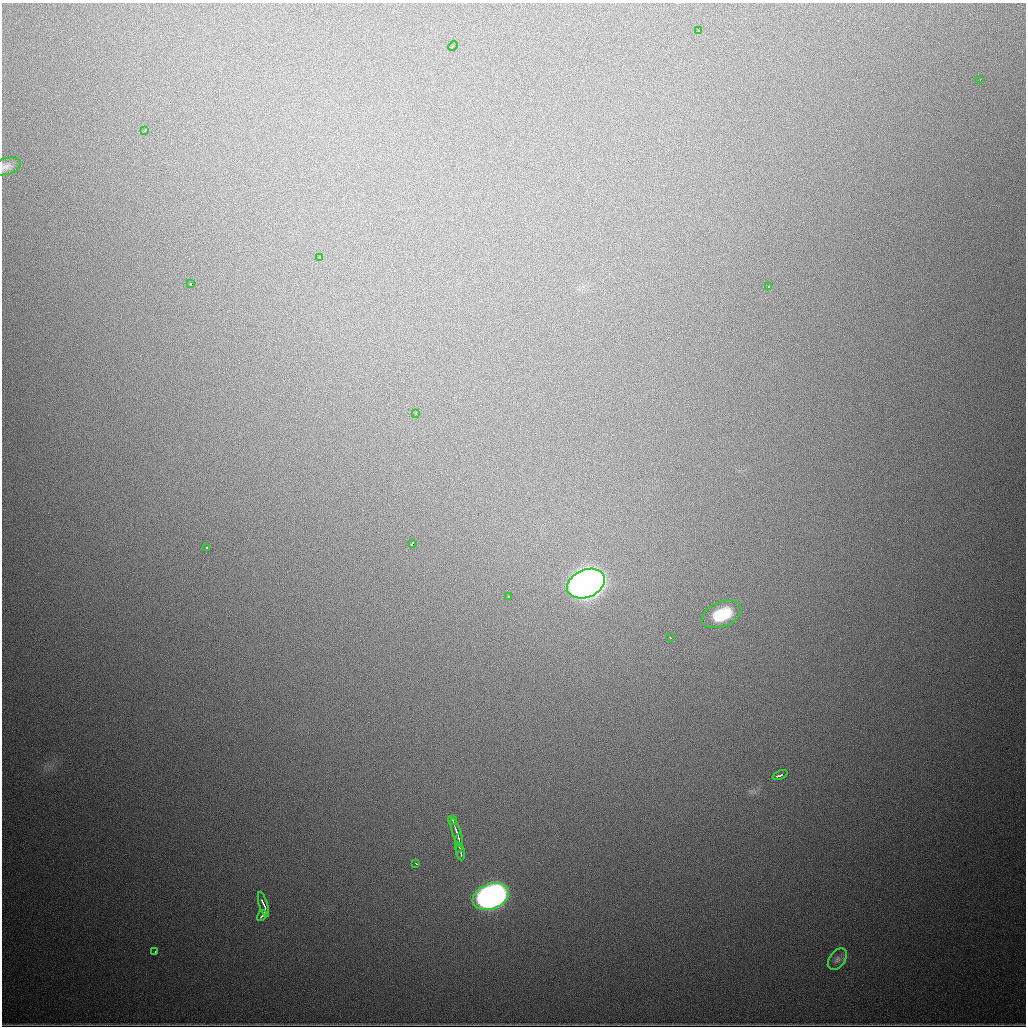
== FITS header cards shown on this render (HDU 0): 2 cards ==
NAXIS1  =                 1024
NAXIS2  =                 1024

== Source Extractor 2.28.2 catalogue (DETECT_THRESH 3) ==
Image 1024 x 1024 px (HDU 0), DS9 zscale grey, 1 PNG px = 1 image px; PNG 1028 x 1028 px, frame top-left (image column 1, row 1024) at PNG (2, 3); each listed source drawn as its Kron ellipse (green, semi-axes under 4 px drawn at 4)
Background 1010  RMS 27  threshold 81.3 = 3 sigma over >= 5 px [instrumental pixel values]
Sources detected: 26; all 26 listed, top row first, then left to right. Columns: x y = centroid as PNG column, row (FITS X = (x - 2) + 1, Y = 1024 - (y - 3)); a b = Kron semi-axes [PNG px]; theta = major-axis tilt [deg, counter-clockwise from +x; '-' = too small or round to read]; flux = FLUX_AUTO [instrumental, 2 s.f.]
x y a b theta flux
698 31 3 3 - 4.6e+03
453 46 5 2 - 2.7e+03
980 80 3 2 - 1.8e+03
145 130 3 2 - 4.8e+03
6 166 15 8 17 9.9e+03
320 257 3 3 - 2.1e+03
191 284 3 3 - 7.2e+03
769 287 3 2 - 3.0e+03
416 413 3 2 - 1.8e+03
412 543 4 3 - 1.2e+04
206 547 3 2 - 3.2e+03
586 584 20 14 23 3.0e+06
509 597 3 2 - 4.4e+03
722 614 20 12 22 8.5e+04
670 638 3 2 - 2.0e+03
780 775 8 3 22 6.9e+03
452 820 4 3 - 3.9e+03
457 833 15 3 -72 1.3e+04
459 843 10 2 88 4.6e+03
460 852 8 2 -80 5.6e+03
416 863 3 2 - 4.3e+03
491 897 19 12 22 1.1e+06
263 904 13 3 -73 1.0e+04
262 915 6 2 59 4.9e+03
155 951 3 2 - 4.8e+03
837 959 12 7 52 8.0e+03
At the frame edge (FLAGS 8, measured only in part): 1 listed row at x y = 6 166